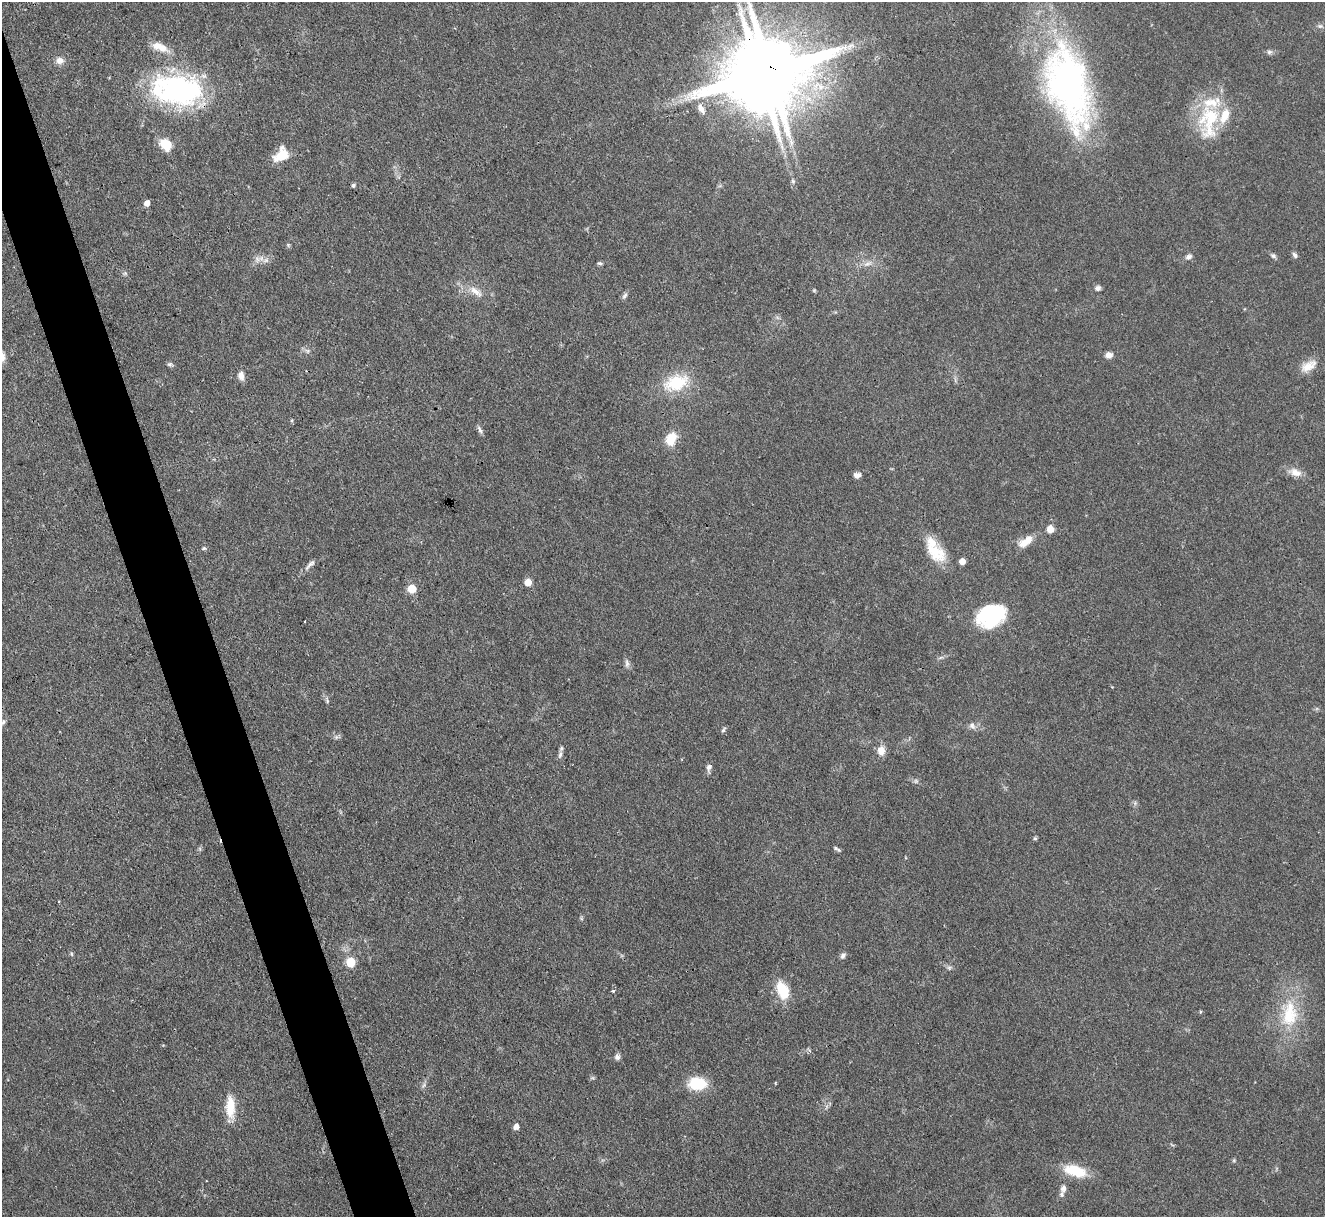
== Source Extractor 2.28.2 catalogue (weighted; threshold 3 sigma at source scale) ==
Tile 11 of 4 x 4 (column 3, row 3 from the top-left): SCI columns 2647-3969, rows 1488-2702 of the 5294 x 5277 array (HDU 1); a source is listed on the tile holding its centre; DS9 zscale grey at full resolution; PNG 1327 x 1219 px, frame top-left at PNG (2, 2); no overlay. Shown black and unused: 4% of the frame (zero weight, under 3 of 4 exposures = <1% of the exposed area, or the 3 px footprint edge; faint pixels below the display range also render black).
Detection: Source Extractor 2.28.2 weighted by HDU 2 'WHT'; one run over the whole footprint, this tile lists its part. Background 0.0874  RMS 0.0043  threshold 0.0193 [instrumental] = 3 sigma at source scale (4.5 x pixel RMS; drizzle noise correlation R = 1.50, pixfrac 1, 0.05/0.05 arcsec/px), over >= 5 px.
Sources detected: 85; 1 too faint to see at this stretch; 3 inside a brighter object's white glare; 1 cosmic-ray / hot-pixel residue — not listed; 5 inside a brighter listed object's ellipse — not listed separately; the other 75 listed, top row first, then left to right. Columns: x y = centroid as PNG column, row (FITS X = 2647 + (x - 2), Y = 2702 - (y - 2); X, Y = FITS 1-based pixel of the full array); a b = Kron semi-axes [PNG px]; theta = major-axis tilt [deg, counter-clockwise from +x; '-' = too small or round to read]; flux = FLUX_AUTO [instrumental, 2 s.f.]
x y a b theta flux
1320 26 8 6 0 1.1
160 47 24 10 -22 6.1
1269 52 8 6 14 1.2
60 61 11 10 - 2.6
761 77 26 17 6 3700
1068 86 104 47 -75 150
178 89 53 32 -7 90
701 109 14 7 -60 3
1209 121 53 27 85 28
791 142 12 6 -85 2.4
166 144 17 13 -45 6.8
281 155 19 13 45 8.5
793 181 5 5 - 0.84
353 185 6 5 - 0.77
147 203 6 6 - 2.5
288 245 5 5 - 0.57
1295 255 8 5 -47 1.2
1273 256 7 6 - 1.1
1189 257 9 6 23 1.5
257 259 9 8 - 2.2
599 263 6 5 - 0.81
867 263 13 4 11 2
125 273 6 6 - 0.78
1098 288 7 6 - 1.4
814 290 5 4 - 0.48
476 292 23 9 -36 5.2
625 296 10 5 49 1.2
308 351 7 4 90 0.83
1109 355 8 7 - 2.5
169 364 8 5 -9 0.93
1308 366 22 11 32 5.6
241 376 10 7 -81 2.8
676 383 27 17 19 20
480 430 11 4 -61 1.3
671 439 15 11 67 8.2
1295 472 18 10 -18 4.3
857 475 9 6 3 1.7
1050 529 7 7 - 4.1
1026 541 21 9 34 6
204 548 6 4 0 0.67
935 552 31 18 -40 13
962 561 5 5 - 3.2
310 564 19 6 43 2.2
528 582 6 5 - 6
411 589 6 6 - 11
993 613 29 24 0 26
941 657 7 4 19 0.82
627 663 13 6 -84 1.6
327 701 7 5 -71 0.85
3 722 8 5 55 1
972 726 10 8 -57 1.9
723 730 8 4 54 0.83
881 751 12 9 -89 4.2
560 755 12 5 77 1.5
709 767 9 6 83 1.9
916 781 7 5 -46 1
1135 803 6 5 - 0.87
1035 838 5 4 - 0.66
838 850 7 5 -24 0.85
71 954 6 4 -88 0.63
843 955 9 6 61 1.3
351 962 6 6 - 13
949 968 6 6 - 0.92
782 990 19 11 -69 14
613 991 4 3 - 0.99
1200 1012 5 3 - 0.44
1289 1014 42 22 85 24
617 1057 7 7 - 1.5
697 1083 17 12 -2 16
424 1085 8 5 33 0.98
230 1107 30 11 -88 9.4
516 1127 6 5 - 2.4
1234 1160 5 5 - 0.61
1075 1171 27 12 -15 15
1063 1188 11 7 84 1.9
Overlapping masked pixels (flux is a lower limit): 2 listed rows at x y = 761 77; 178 89